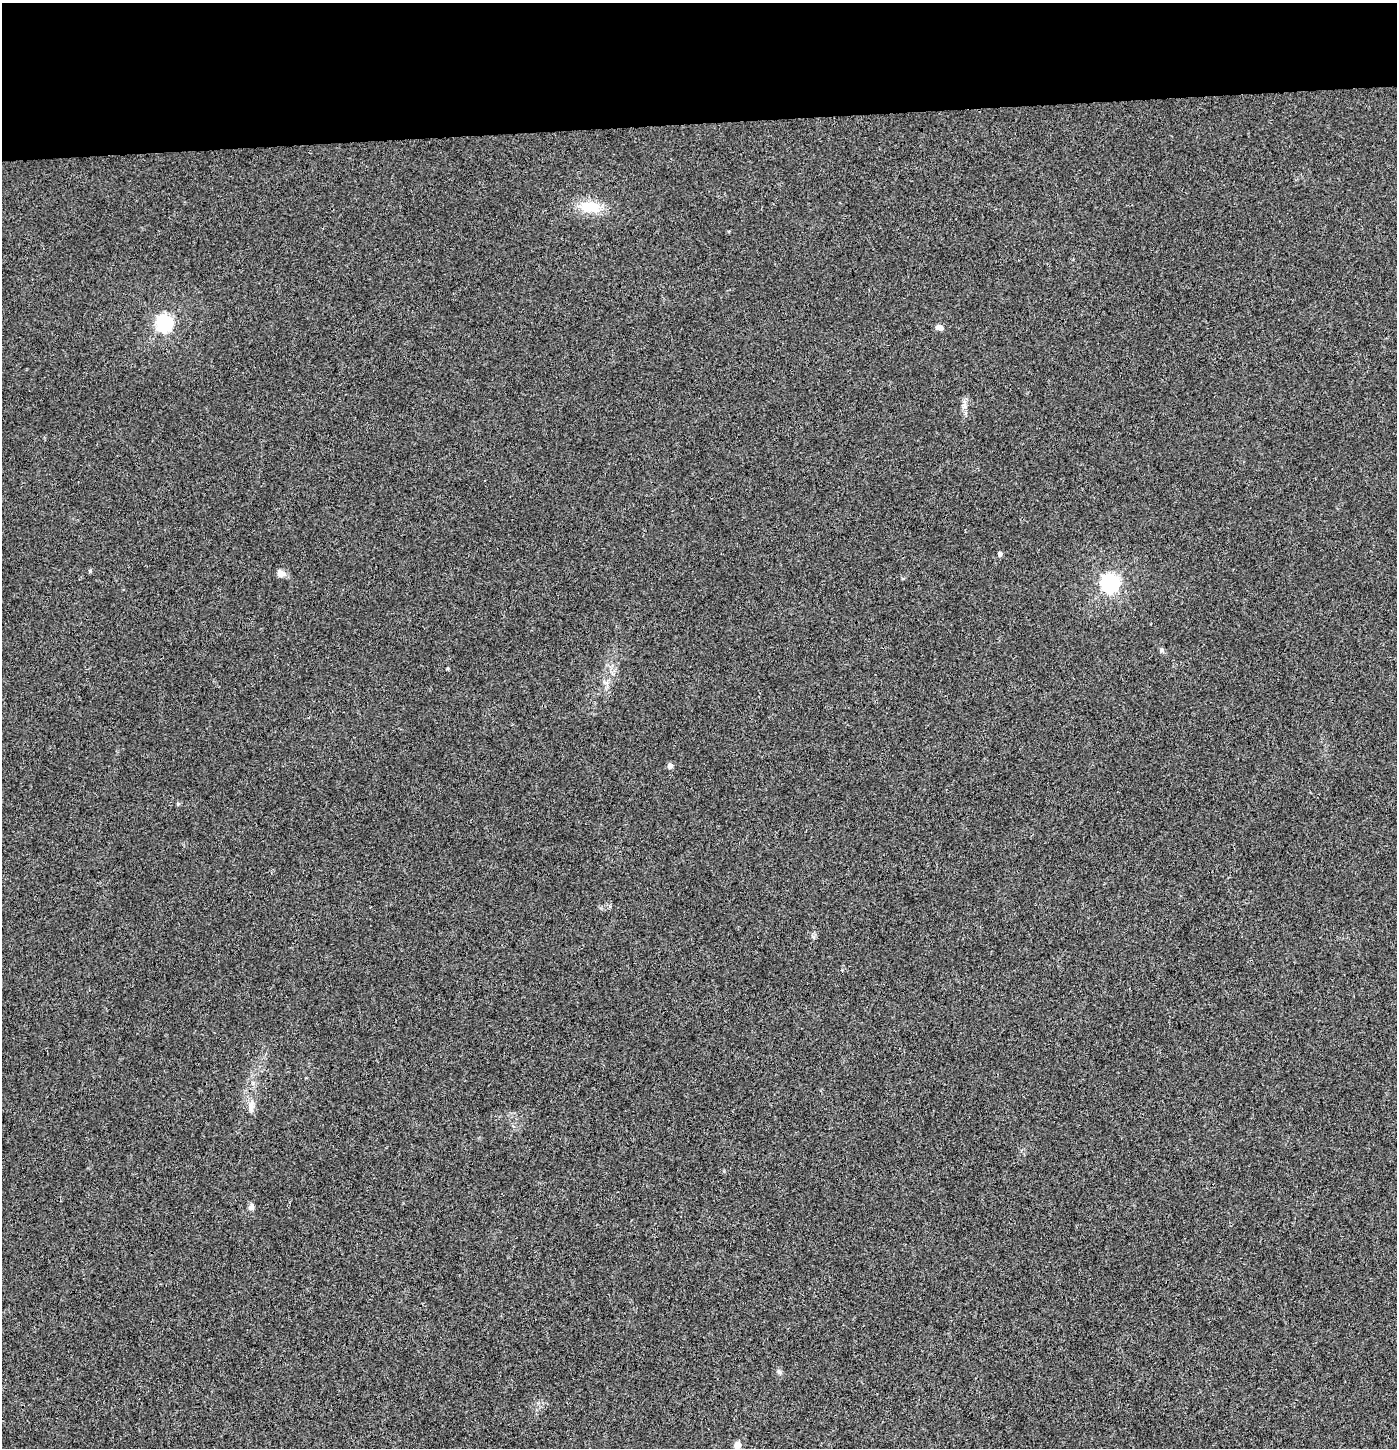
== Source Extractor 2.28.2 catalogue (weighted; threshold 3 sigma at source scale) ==
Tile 2 of 3 x 3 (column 2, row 1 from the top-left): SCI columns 1396-2790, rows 2948-4393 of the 4192 x 4448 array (HDU 1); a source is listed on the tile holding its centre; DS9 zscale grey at full resolution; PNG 1399 x 1450 px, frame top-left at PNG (2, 3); no overlay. Shown black and unused: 8% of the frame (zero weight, under 3 of 4 exposures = <1% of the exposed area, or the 3 px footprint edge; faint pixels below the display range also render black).
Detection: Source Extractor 2.28.2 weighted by HDU 2 'WHT'; one run over the whole footprint, this tile lists its part. Background 0.00387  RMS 0.0032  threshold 0.0145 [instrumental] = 3 sigma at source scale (4.5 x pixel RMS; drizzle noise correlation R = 1.50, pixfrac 1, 0.0396/0.0396 arcsec/px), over >= 5 px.
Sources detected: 14; all 14 listed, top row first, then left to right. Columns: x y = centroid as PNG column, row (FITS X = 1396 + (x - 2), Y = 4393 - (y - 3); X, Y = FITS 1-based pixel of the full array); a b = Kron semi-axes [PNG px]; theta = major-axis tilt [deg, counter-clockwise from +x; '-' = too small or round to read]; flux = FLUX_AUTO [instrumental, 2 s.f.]
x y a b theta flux
590 207 21 13 -5 8.8
164 323 7 6 - 96
939 327 9 7 -16 1.5
1000 554 4 4 - 1.3
90 571 5 5 - 0.38
281 573 7 6 - 3.2
1110 583 7 7 - 140
1161 650 7 5 60 0.52
670 766 5 4 - 2.1
178 804 5 4 - 0.36
251 1106 18 8 86 2.5
251 1207 8 7 - 1
779 1372 7 4 -45 0.62
737 1445 5 5 - 4.3